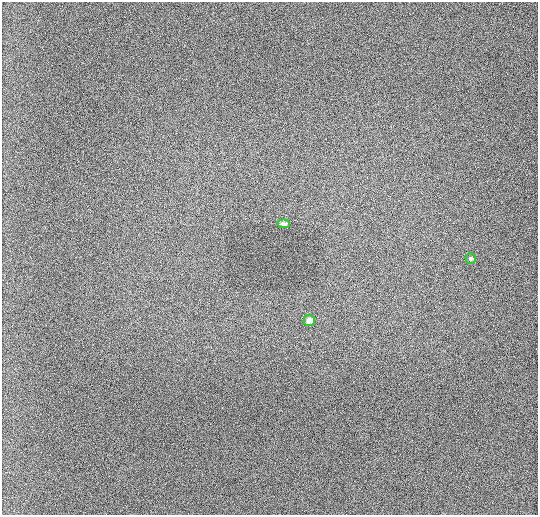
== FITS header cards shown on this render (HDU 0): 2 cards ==
NAXIS1  =                  536 / length of data axis 1
NAXIS2  =                  513 / length of data axis 2

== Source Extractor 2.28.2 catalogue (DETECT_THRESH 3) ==
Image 536 x 513 px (HDU 0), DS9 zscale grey, 1 PNG px = 1 image px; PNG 540 x 517 px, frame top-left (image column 1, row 513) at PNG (2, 2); each listed source drawn as its Kron ellipse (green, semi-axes under 4 px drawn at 4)
Background 970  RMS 11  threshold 33.5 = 3 sigma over >= 5 px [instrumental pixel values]
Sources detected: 3; all 3 listed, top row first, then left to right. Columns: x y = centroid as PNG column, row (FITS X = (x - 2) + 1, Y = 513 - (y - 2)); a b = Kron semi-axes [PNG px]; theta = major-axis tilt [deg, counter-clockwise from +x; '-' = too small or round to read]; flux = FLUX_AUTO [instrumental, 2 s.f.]
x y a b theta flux
284 224 6 4 -6 1700
471 258 5 5 - 1200
309 320 6 5 - 4800